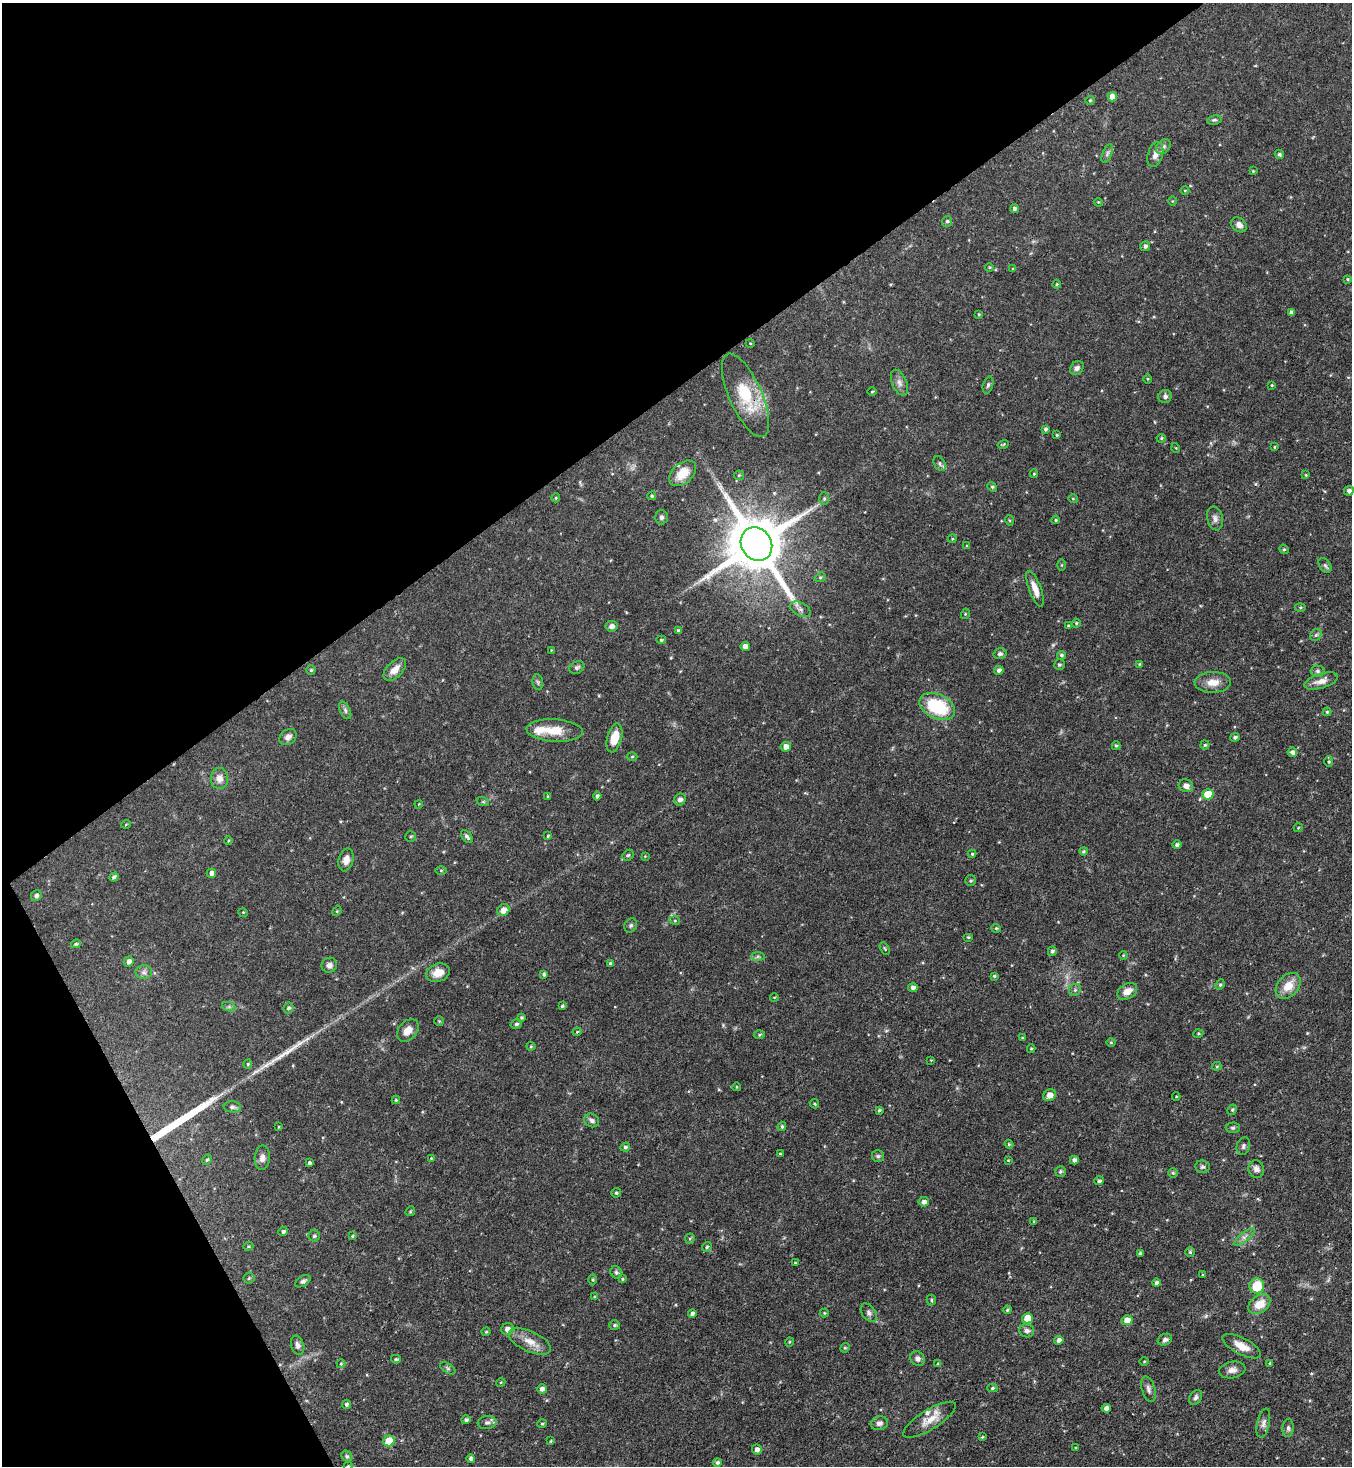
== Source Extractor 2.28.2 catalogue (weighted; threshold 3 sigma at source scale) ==
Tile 5 of 4 x 4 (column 1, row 2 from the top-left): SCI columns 296-1645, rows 2929-4392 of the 5850 x 5857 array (HDU 1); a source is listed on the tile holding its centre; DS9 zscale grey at full resolution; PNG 1354 x 1468 px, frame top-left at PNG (2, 3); each listed source drawn as its Kron ellipse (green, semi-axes under 4 px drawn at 4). Shown black and unused: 32% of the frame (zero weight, under 3 of 4 exposures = <1% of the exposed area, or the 3 px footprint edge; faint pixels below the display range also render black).
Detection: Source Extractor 2.28.2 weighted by HDU 2 'WHT'; one run over the whole footprint, this tile lists its part. Background 0.0622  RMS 0.0035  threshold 0.0157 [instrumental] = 3 sigma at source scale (4.5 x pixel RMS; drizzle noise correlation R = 1.50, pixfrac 1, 0.05/0.05 arcsec/px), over >= 5 px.
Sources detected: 268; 1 cosmic-ray / hot-pixel residue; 2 long thin detections or spike segments (spike, bleed or trail) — neither listed nor drawn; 2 inside a brighter listed object's ellipse — not listed separately; the other 263 listed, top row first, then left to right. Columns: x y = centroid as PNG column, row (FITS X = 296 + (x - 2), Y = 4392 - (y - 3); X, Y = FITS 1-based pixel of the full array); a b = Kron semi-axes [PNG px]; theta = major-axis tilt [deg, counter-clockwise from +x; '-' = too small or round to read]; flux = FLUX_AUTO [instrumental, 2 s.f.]
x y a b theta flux
1112 97 4 4 - 3.2
1090 100 4 4 - 0.4
1214 120 7 4 9 0.64
1163 147 8 6 46 1
1107 154 10 4 69 0.88
1155 154 13 7 73 2
1279 154 5 4 - 0.64
1253 171 3 3 - 0.32
1185 190 4 3 - 0.27
1172 201 5 3 - 0.32
1098 202 4 3 - 0.32
1014 209 4 4 - 0.85
947 221 5 5 - 0.65
1239 225 8 6 -43 1.9
1145 246 5 5 - 0.92
989 267 4 4 - 0.35
1013 269 3 3 - 0.36
1348 279 4 3 - 0.37
1057 284 4 4 - 0.38
1291 312 4 3 - 1
979 314 4 3 - 0.42
750 343 4 3 - 0.25
1077 368 7 6 - 1.2
1147 379 5 3 - 0.33
899 383 13 7 -67 1.9
988 385 9 5 74 0.72
1272 385 3 3 - 0.31
872 391 4 3 - 0.33
745 395 45 16 -66 16
1165 396 7 6 - 0.99
1045 429 4 4 - 0.7
1057 435 3 3 - 0.33
1161 438 5 4 - 0.42
1003 444 6 2 15 0.35
1274 447 4 2 - 0.26
1176 448 5 3 - 0.25
940 464 8 5 -62 0.78
683 473 16 10 42 6.3
1034 474 4 4 - 0.36
739 475 5 4 - 0.44
1306 475 4 3 - 0.33
992 487 5 4 - 0.47
1349 491 5 4 - 1.1
652 496 4 4 - 0.52
556 498 4 4 - 0.38
824 499 6 5 - 0.57
1073 499 5 3 - 0.3
661 517 7 6 - 0.96
1215 518 12 8 -78 1.5
1009 520 5 3 - 0.36
1056 520 4 3 - 0.44
952 539 4 3 - 0.33
756 544 17 15 -56 2700
967 546 4 3 - 0.39
1284 549 5 4 - 0.46
1062 565 5 4 - 0.32
1325 565 8 5 -53 0.86
820 577 6 4 21 0.52
1035 589 19 6 -70 3.4
1300 608 5 3 - 0.4
800 609 11 6 -29 1.3
965 614 5 3 - 0.31
1076 623 4 4 - 0.39
611 626 6 5 - 1.5
1068 626 3 2 - 0.35
679 631 4 4 - 0.78
1316 635 6 5 - 0.7
661 640 5 4 - 0.51
745 647 4 4 - 2.3
551 650 4 3 - 0.29
1000 654 6 5 - 0.84
1061 655 4 4 - 0.69
1139 664 4 3 - 0.31
1059 665 5 5 - 0.62
577 668 8 6 31 0.89
311 670 4 4 - 0.48
395 670 14 8 45 3.1
999 670 4 4 - 1.2
1318 671 7 5 -2 0.79
1321 681 17 7 17 2.8
538 682 8 5 -82 0.69
1213 682 18 10 2 3.9
937 707 19 12 -25 19
345 710 9 5 -64 0.95
1327 712 4 4 - 0.48
555 731 28 11 -4 7.4
288 737 9 7 39 1.7
1235 737 5 4 - 0.79
614 738 15 7 75 5.8
1205 745 4 4 - 0.51
1116 746 4 4 - 0.43
786 747 5 5 - 2.4
1292 752 5 5 - 1
632 757 5 3 - 0.38
1329 762 5 4 - 0.5
219 778 10 8 -87 2.5
1186 786 7 6 - 1.9
1208 794 5 5 - 8.5
548 796 4 4 - 0.37
597 796 4 4 - 0.89
680 800 6 5 - 1.2
483 802 6 4 -18 0.44
419 804 4 3 - 0.29
126 824 5 3 - 0.27
1298 828 4 3 - 0.27
411 836 5 5 - 0.51
548 836 4 3 - 0.37
467 837 8 4 -52 0.91
228 841 4 3 - 0.32
1177 845 4 4 - 0.89
1083 851 4 4 - 0.57
972 854 4 4 - 0.48
628 855 6 5 - 0.51
645 856 3 3 - 0.24
346 860 12 7 76 2.7
441 870 6 4 0 0.39
211 873 5 4 - 1.5
114 877 5 4 - 0.86
971 881 5 5 - 0.55
36 896 5 5 - 1.1
503 910 6 5 - 2.9
337 911 5 4 - 0.35
243 912 5 3 - 0.3
675 921 5 3 - 0.33
631 925 7 6 - 0.7
996 928 5 4 - 0.39
968 937 5 4 - 0.45
76 944 5 4 - 0.58
885 949 7 4 -60 0.44
1052 951 5 4 - 0.82
1123 955 4 3 - 0.3
758 956 7 4 -1 0.71
129 961 5 4 - 1.5
610 963 4 3 - 0.61
329 965 8 7 - 1.3
144 972 8 7 - 1.2
438 973 12 9 18 3.8
544 974 4 3 - 0.7
994 976 4 3 - 0.44
1220 985 5 4 - 0.48
1288 986 15 10 49 5.2
913 988 5 4 - 1.5
1075 990 7 5 47 0.69
1127 991 11 7 31 3
774 997 4 3 - 0.25
562 1006 3 3 - 0.48
229 1007 7 4 -18 0.67
288 1008 5 5 - 0.71
521 1017 4 4 - 0.54
439 1021 5 4 - 0.37
516 1024 6 4 16 0.6
408 1030 13 9 48 3.2
577 1032 4 4 - 0.34
1198 1034 5 3 - 0.35
759 1035 5 4 - 0.49
1022 1038 3 3 - 0.31
1111 1042 5 3 - 0.31
531 1046 4 4 - 0.41
1031 1049 4 4 - 0.34
931 1060 2 2 - 0.29
248 1064 4 4 - 0.39
1217 1066 4 4 - 0.42
736 1087 4 3 - 0.3
1050 1095 7 5 44 3
1176 1096 4 3 - 0.27
396 1100 4 4 - 0.41
814 1104 5 3 - 0.33
232 1107 9 5 -7 0.88
879 1110 4 3 - 0.54
1232 1110 5 4 - 0.53
592 1120 8 6 -31 1.1
782 1126 4 3 - 0.54
278 1127 4 2 - 0.25
1233 1128 7 5 1 0.68
1009 1144 4 4 - 0.41
1243 1146 9 6 72 0.92
625 1147 5 4 - 0.6
780 1154 4 4 - 0.4
878 1156 6 6 - 0.67
262 1158 12 7 86 1.8
431 1158 4 4 - 0.3
207 1160 5 3 - 0.46
1008 1160 4 3 - 0.27
1074 1160 4 4 - 1.3
310 1163 3 3 - 1.2
1202 1167 7 6 - 0.75
1256 1169 9 8 - 1.6
1060 1172 5 5 - 0.7
1173 1173 5 5 - 0.48
1099 1181 5 4 - 0.83
616 1193 5 4 - 0.57
924 1202 5 4 - 1.3
410 1211 5 4 - 0.39
1034 1221 4 3 - 0.35
283 1232 5 4 - 0.76
314 1236 5 5 - 0.67
352 1236 4 3 - 0.36
1244 1237 13 4 40 1.4
690 1239 5 5 - 0.45
248 1246 5 4 - 0.4
707 1247 5 4 - 0.48
1190 1252 5 5 - 0.45
1140 1253 4 3 - 0.73
795 1263 3 3 - 0.3
616 1272 7 5 -58 0.68
1203 1275 4 3 - 0.34
249 1278 5 5 - 0.54
622 1279 4 4 - 0.33
592 1280 5 3 - 0.39
303 1281 8 5 31 0.85
1157 1283 4 4 - 0.99
1257 1286 7 7 - 9.5
594 1297 4 3 - 0.33
931 1300 5 4 - 0.46
1259 1304 12 8 35 5.6
1007 1310 4 3 - 0.46
692 1313 4 3 - 0.98
824 1313 4 4 - 0.35
869 1313 10 6 -54 1.2
1027 1318 5 5 - 6.4
1127 1320 5 5 - 4.4
615 1325 5 4 - 0.53
507 1329 6 5 - 2.2
1027 1331 7 6 - 1.1
486 1332 4 4 - 0.38
1059 1340 5 4 - 1.4
1165 1340 7 5 23 1.1
530 1341 23 10 -25 4.3
789 1342 5 3 - 0.3
298 1345 10 6 -73 1.3
1242 1346 21 8 -27 4.2
845 1348 5 4 - 0.43
396 1359 5 4 - 0.51
917 1359 8 6 -42 1.4
1144 1361 4 3 - 0.3
1270 1363 4 3 - 0.34
341 1364 4 4 - 0.34
938 1364 4 3 - 0.5
448 1368 8 4 -34 0.7
1232 1370 13 8 10 1.9
501 1382 4 3 - 0.35
992 1388 5 4 - 0.56
542 1389 5 5 - 1.2
1148 1389 13 6 -74 1.4
1196 1397 8 5 57 1.1
346 1404 4 4 - 0.69
1106 1408 5 4 - 1.5
466 1420 4 4 - 0.76
930 1420 30 10 32 5
487 1422 9 6 5 1.2
879 1423 9 7 15 1.4
1263 1423 15 6 78 1.5
542 1424 5 4 - 0.46
1288 1428 9 5 85 0.88
982 1437 4 3 - 0.29
389 1441 6 5 - 7.9
551 1441 4 3 - 0.32
1075 1448 4 3 - 0.34
757 1449 5 5 - 1.5
347 1456 6 5 - 0.56
471 1458 4 4 - 0.92
717 1462 4 4 - 0.73
348 1466 4 4 - 0.33
Overlapping masked pixels (flux is a lower limit): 1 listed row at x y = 745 395
Isophote crosses this tile's border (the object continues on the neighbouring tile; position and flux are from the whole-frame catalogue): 1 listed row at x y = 348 1466